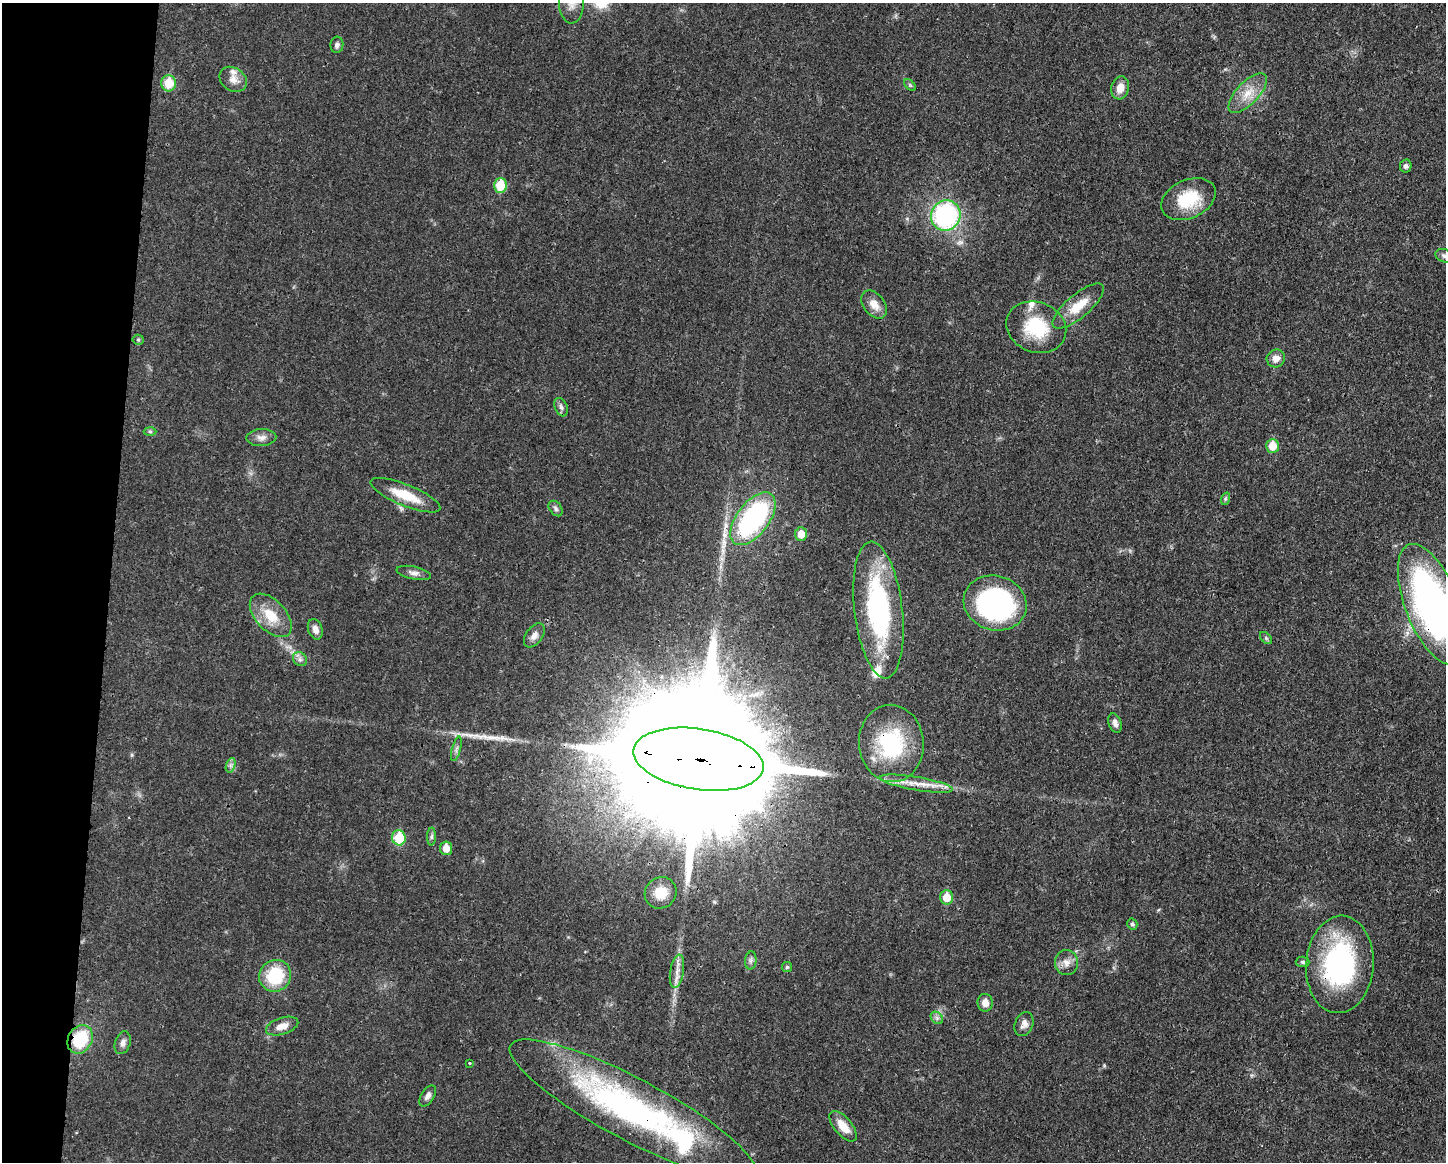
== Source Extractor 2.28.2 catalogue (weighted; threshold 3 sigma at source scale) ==
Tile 7 of 3 x 4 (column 1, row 3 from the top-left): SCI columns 115-1558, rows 1171-2330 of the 4673 x 4659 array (HDU 1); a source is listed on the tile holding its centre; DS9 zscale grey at full resolution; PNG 1448 x 1164 px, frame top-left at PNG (2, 3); each listed source drawn as its Kron ellipse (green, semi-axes under 4 px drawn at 4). Shown black and unused: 8% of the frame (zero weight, under 3 of 4 exposures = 1% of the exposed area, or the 3 px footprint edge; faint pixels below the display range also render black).
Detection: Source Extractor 2.28.2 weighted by HDU 2 'WHT'; one run over the whole footprint, this tile lists its part. Background 0.0207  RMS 0.0023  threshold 0.0103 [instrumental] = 3 sigma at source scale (4.5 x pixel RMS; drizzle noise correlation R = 1.50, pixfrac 1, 0.05/0.05 arcsec/px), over >= 5 px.
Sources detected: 69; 1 long thin detection or spike segment (spike, bleed or trail) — neither listed nor drawn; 4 inside a brighter listed object's ellipse — not listed separately; the other 64 listed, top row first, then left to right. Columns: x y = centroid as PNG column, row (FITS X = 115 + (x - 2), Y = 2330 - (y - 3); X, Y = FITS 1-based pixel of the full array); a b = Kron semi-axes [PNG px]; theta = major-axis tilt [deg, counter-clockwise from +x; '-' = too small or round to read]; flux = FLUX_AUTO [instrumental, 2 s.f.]
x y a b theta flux
572 3 20 12 89 2.9
337 45 8 6 85 0.71
233 79 15 11 -35 2
169 83 8 7 - 5.8
910 85 7 4 -45 0.35
1120 88 11 9 75 2.5
1248 93 25 11 47 4.3
1406 166 7 5 77 0.61
500 186 7 6 - 7.3
1188 199 29 19 24 9.7
946 216 15 14 - 36
1444 256 9 6 -19 0.74
874 304 16 10 -52 2.4
1078 306 32 11 40 5.7
1036 327 30 25 -20 12
138 340 5 5 - 0.34
1276 358 9 8 - 1.6
561 407 10 6 -67 0.77
150 432 6 4 -2 0.38
261 438 15 8 2 1.5
1272 446 7 6 - 4
405 495 37 10 -22 6.5
1225 499 6 4 72 0.41
556 508 8 6 -53 0.64
753 519 31 16 53 41
801 534 7 6 - 3.1
414 573 17 6 -12 1.2
995 603 32 27 -17 47
1432 604 64 27 -69 95
878 610 69 24 -83 38
271 615 26 15 -47 6
315 629 10 7 -71 1.5
534 635 13 8 54 1.5
1266 638 7 4 -45 0.41
300 659 7 6 - 0.84
1115 723 10 6 -71 1.1
891 743 39 32 -86 21
456 749 13 3 75 0.56
698 759 66 30 -9 22000
231 765 7 4 72 0.62
916 784 37 6 -9 4.1
432 837 9 4 89 0.54
399 838 7 6 - 8.1
446 848 7 6 - 2.5
661 893 16 15 - 4.5
946 897 7 6 - 4
1132 924 5 5 - 0.46
751 960 9 5 83 0.7
1303 962 7 5 -3 0.47
1066 963 12 11 - 1.9
1340 964 49 33 86 40
787 967 5 5 - 0.38
677 971 17 6 80 1.8
275 976 16 15 - 11
985 1003 9 7 -82 1.8
937 1018 7 5 -46 0.65
1024 1024 12 9 67 1.4
282 1026 17 8 18 2.3
80 1039 15 12 61 11
123 1043 12 7 72 1.1
470 1063 4 2 - 0.22
428 1096 12 6 58 1
633 1110 138 31 -28 75
843 1126 18 8 -50 3.7
Overlapping masked pixels (flux is a lower limit): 7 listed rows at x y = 1078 306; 1432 604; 891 743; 698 759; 1340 964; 80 1039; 633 1110
Isophote crosses this tile's border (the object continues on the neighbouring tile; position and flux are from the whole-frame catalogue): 3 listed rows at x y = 572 3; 1444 256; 1432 604